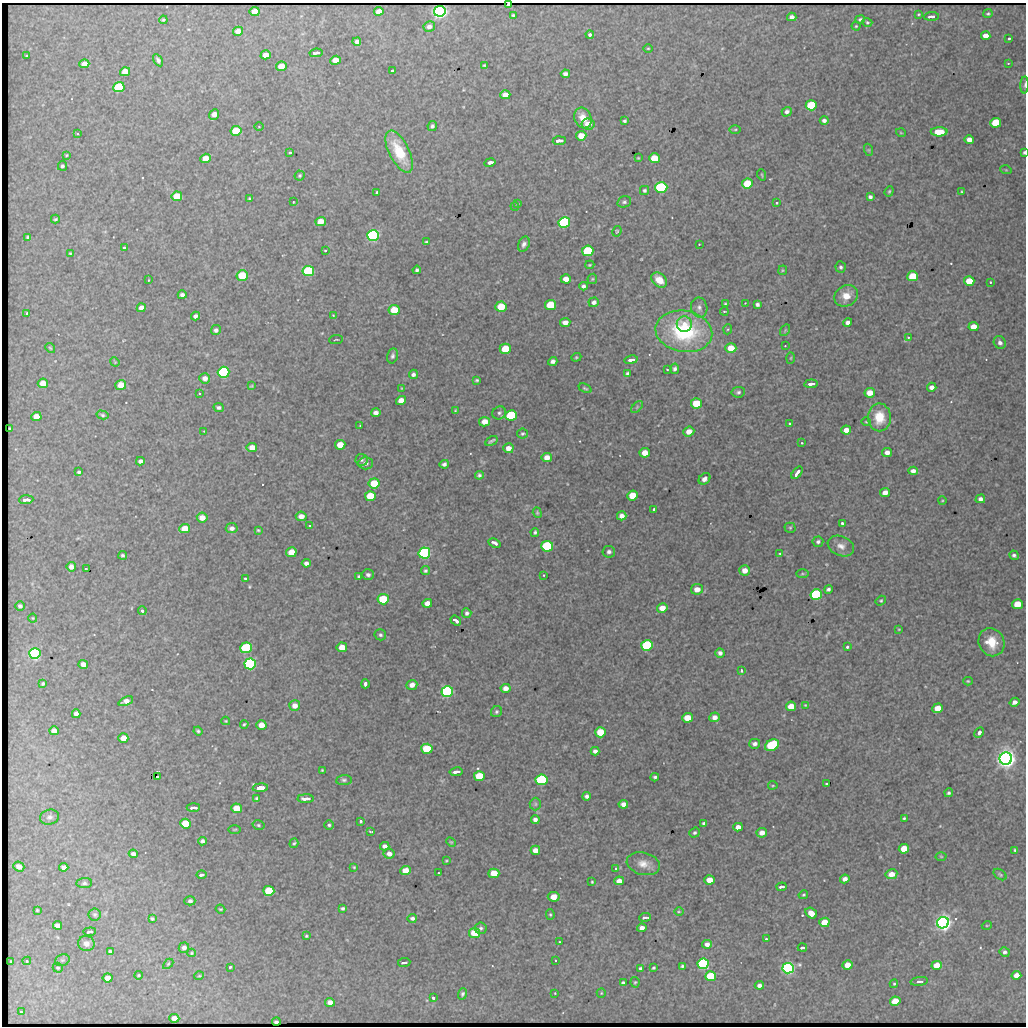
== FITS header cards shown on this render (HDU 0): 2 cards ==
NAXIS1  =                 1024 / length of data axis 1
NAXIS2  =                 1024 / length of data axis 2

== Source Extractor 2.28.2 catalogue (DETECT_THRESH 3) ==
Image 1024 x 1024 px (HDU 0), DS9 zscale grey, 1 PNG px = 1 image px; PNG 1028 x 1028 px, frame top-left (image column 1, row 1024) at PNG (2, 3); each listed source drawn as its Kron ellipse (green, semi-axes under 4 px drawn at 4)
Background 1760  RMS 9.1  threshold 27.2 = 3 sigma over >= 5 px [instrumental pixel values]
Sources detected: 415; all 415 listed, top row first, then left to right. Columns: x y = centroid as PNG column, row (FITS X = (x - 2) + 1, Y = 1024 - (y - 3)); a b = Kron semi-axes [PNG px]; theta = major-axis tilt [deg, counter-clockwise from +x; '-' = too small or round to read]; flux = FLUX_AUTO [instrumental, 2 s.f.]
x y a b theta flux
509 4 3 3 - 1800
255 11 5 4 - 8300
379 11 5 4 - 5400
440 11 6 5 - 360000
918 14 3 2 - 570
988 14 4 4 - 900
513 15 3 3 - 740
931 16 7 3 4 2200
792 17 5 4 - 2600
860 19 5 4 - 1200
163 20 4 3 - 800
867 22 5 4 - 770
429 26 6 5 - 2500
856 26 4 4 - 640
238 31 5 4 - 6400
590 35 4 4 - 1300
986 36 5 4 - 5500
1009 39 3 2 - 790
357 42 4 4 - 2200
648 48 5 3 - 590
316 53 6 3 10 2800
266 55 5 4 - 5700
27 56 3 2 - 630
158 60 6 4 -60 1500
336 60 5 4 - 8700
1008 63 3 2 - 390
84 64 5 4 - 5700
485 65 4 3 - 810
281 66 5 4 - 12000
393 71 4 4 - 1800
125 72 5 4 - 9700
565 74 4 4 - 2300
1025 85 8 3 89 1000
119 87 5 5 - 53000
505 95 5 4 - 6300
811 105 5 5 - 42000
787 112 5 4 - 1900
214 114 6 4 51 5100
583 118 11 8 -65 8100
824 120 4 4 - 1800
624 121 3 3 - 930
996 123 5 5 - 32000
588 124 6 5 - 7700
432 126 5 4 - 1500
259 127 4 3 - 560
735 129 6 4 1 900
236 131 5 5 - 23000
939 132 8 4 1 13000
901 133 5 3 - 480
77 134 4 2 - 500
581 136 5 4 - 9600
969 140 5 4 - 4800
559 141 6 3 4 3300
869 150 6 4 -71 670
290 152 3 3 - 870
399 152 23 10 -64 22000
1024 152 4 3 - 1100
66 155 3 2 - 540
206 158 5 4 - 8500
638 158 4 3 - 530
654 158 5 5 - 17000
490 162 6 3 12 2100
62 166 5 4 - 1300
1006 170 6 3 -18 580
762 175 6 3 -71 570
300 176 5 5 - 880
747 184 5 5 - 24000
661 187 6 5 - 79000
644 190 4 4 - 1300
889 191 5 4 - 840
962 192 3 3 - 700
377 193 4 3 - 1500
177 196 5 5 - 14000
870 197 4 3 - 1600
249 199 3 3 - 800
293 202 2 2 - 430
624 202 7 5 16 1400
777 203 3 3 - 620
518 204 3 3 - 720
515 206 4 3 - 840
55 219 4 3 - 830
320 222 5 4 - 7900
564 222 6 5 - 110000
617 231 5 4 - 700
373 235 6 5 - 210000
28 237 4 4 - 1200
426 242 4 3 - 840
524 244 8 5 65 2000
699 244 2 2 - 360
124 248 3 3 - 890
325 251 3 2 - 560
588 251 6 5 - 43000
70 253 3 3 - 580
590 265 4 3 - 640
841 267 6 5 - 1400
417 270 4 4 - 1300
783 270 4 4 - 640
308 271 6 5 - 68000
242 275 5 5 - 25000
913 276 5 5 - 27000
566 279 5 4 - 5000
592 279 5 5 - 740
148 280 3 2 - 340
659 280 9 6 -41 8100
969 281 5 5 - 12000
990 282 3 2 - 470
584 286 4 4 - 1600
182 295 4 4 - 1900
846 296 12 10 31 8000
594 302 5 5 - 1900
745 303 2 2 - 330
725 304 4 3 - 740
757 304 4 4 - 1500
551 305 5 5 - 25000
501 307 5 5 - 17000
699 307 10 8 -79 2500
141 308 4 4 - 3200
394 310 5 5 - 17000
724 311 4 2 - 480
27 313 4 3 - 1100
333 315 3 2 - 360
195 316 4 4 - 1800
565 322 5 4 - 4000
848 322 4 4 - 2400
684 324 8 7 - 4500
974 327 5 4 - 7900
728 329 5 3 - 620
216 330 5 5 - 1800
785 330 6 4 57 700
684 331 28 20 -10 64000
908 337 2 2 - 450
336 340 7 3 5 500
1000 343 7 6 - 2200
785 346 2 2 - 340
50 348 5 4 - 750
731 348 5 5 - 9300
505 349 5 5 - 17000
392 356 8 5 77 1400
576 357 5 4 - 760
791 358 5 3 - 570
631 360 7 3 12 2400
553 361 5 4 - 2000
115 362 5 4 - 540
667 369 3 2 - 470
675 369 5 4 - 1500
224 372 6 5 - 130000
628 373 4 4 - 1300
413 374 4 4 - 1700
205 378 5 5 - 3800
477 380 3 3 - 770
43 383 5 4 - 8600
811 384 7 3 7 3200
121 385 5 5 - 9500
251 386 4 3 - 570
932 387 5 4 - 3100
402 388 4 3 - 520
585 388 7 4 -25 810
738 392 7 5 8 1300
199 393 2 2 - 450
870 393 5 5 - 7100
401 400 5 4 - 5500
696 403 5 5 - 18000
637 407 7 4 46 950
219 408 5 4 - 1500
455 410 3 2 - 530
376 413 5 4 - 2700
499 413 7 6 - 1600
102 415 6 4 -14 1100
511 415 6 5 - 48000
36 417 5 4 - 8300
879 417 14 11 -89 15000
485 422 5 4 - 5900
866 422 5 3 - 560
789 423 3 3 - 660
360 425 2 2 - 440
10 428 3 2 - 760
846 430 5 4 - 4800
204 431 2 2 - 370
689 432 5 5 - 4700
522 434 5 5 - 960
491 441 6 3 32 1100
802 443 2 2 - 430
340 445 5 5 - 10000
252 447 5 4 - 5100
508 448 5 5 - 4000
887 452 5 4 - 3300
645 453 5 5 - 6500
547 457 5 4 - 4700
361 460 6 6 - 1200
140 461 4 4 - 1900
366 463 7 6 - 2400
444 464 4 4 - 1600
913 471 5 4 - 2500
79 472 4 3 - 1400
797 473 7 3 51 2500
479 475 4 4 - 1200
705 479 6 5 - 2900
374 483 5 5 - 15000
885 493 5 4 - 4500
632 495 5 5 - 13000
370 496 5 5 - 21000
980 499 5 4 - 2300
26 500 7 3 4 3300
942 501 4 3 - 490
654 509 3 3 - 830
537 513 5 4 - 820
301 516 5 5 - 4200
622 516 5 4 - 3100
202 518 5 5 - 5200
843 523 4 3 - 1300
309 525 3 2 - 500
232 528 6 5 - 2400
790 528 5 5 - 910
185 529 5 4 - 8400
258 530 3 3 - 720
535 532 4 4 - 1000
818 542 5 5 - 1500
494 543 6 3 -26 2100
547 546 6 5 - 90000
841 546 14 9 -23 4600
291 552 5 5 - 9000
609 552 6 6 - 1700
424 553 6 5 - 130000
780 553 3 3 - 630
123 555 4 3 - 1100
1014 555 5 4 - 1400
306 563 4 4 - 2400
71 567 4 4 - 3100
86 568 3 2 - 520
745 570 5 5 - 5000
425 571 4 4 - 1000
802 574 6 3 1 690
368 575 6 5 - 1700
544 575 4 3 - 440
359 577 4 3 - 1100
245 578 3 2 - 780
697 589 6 5 - 5100
828 589 4 4 - 1300
816 595 6 5 - 88000
383 599 5 5 - 32000
881 601 5 4 - 800
427 603 5 4 - 4100
1017 604 5 5 - 17000
20 606 5 5 - 1400
662 608 5 4 - 5200
142 611 4 4 - 1100
467 613 5 4 - 1500
33 618 4 4 - 570
456 620 6 3 -38 1900
899 629 3 2 - 430
380 635 6 5 - 1300
991 642 14 12 -63 13000
647 645 6 5 - 70000
342 647 5 5 - 8100
847 647 4 3 - 1100
246 648 6 5 - 66000
720 653 5 4 - 1900
35 654 6 5 - 190000
83 664 5 4 - 4200
250 664 6 5 - 160000
741 671 4 3 - 790
968 681 4 4 - 710
43 683 3 3 - 860
365 684 4 3 - 1600
412 685 5 5 - 3600
506 688 5 4 - 3500
447 691 6 5 - 140000
126 701 7 4 23 4100
1015 702 5 4 - 3000
805 705 3 3 - 480
295 706 5 5 - 3700
791 706 5 4 - 10000
938 708 5 4 - 12000
496 712 6 5 - 1200
76 714 4 4 - 2900
715 717 5 5 - 3300
687 718 5 5 - 11000
226 721 4 3 - 650
244 724 4 3 - 810
261 725 5 4 - 6000
54 731 5 4 - 4300
198 731 4 4 - 1100
600 732 5 5 - 16000
979 732 5 4 - 1700
123 738 5 4 - 7300
755 744 5 5 - 2100
772 745 7 5 27 67000
427 749 6 5 - 25000
595 751 4 4 - 1900
1006 759 6 6 - 620000
322 770 3 2 - 560
456 772 6 3 9 3000
479 776 5 5 - 23000
158 777 4 3 - 990
655 777 4 3 - 1200
344 780 8 5 5 1300
542 780 6 5 - 85000
826 784 3 2 - 570
773 785 5 2 - 570
260 788 7 4 5 5000
949 793 4 4 - 1200
587 796 4 4 - 2000
257 798 4 3 - 1100
306 799 8 3 1 3500
535 804 6 5 - 1200
623 804 5 4 - 3500
193 808 6 3 3 2500
236 808 5 5 - 14000
50 817 9 7 14 2100
904 818 3 3 - 800
535 819 4 4 - 2200
361 821 3 3 - 1000
704 823 4 3 - 1300
186 824 5 5 - 21000
258 825 6 4 -15 940
329 825 4 4 - 960
738 827 5 4 - 3700
235 829 6 3 1 650
370 831 4 2 - 700
695 833 5 4 - 1300
762 833 5 5 - 4800
202 841 4 4 - 1600
451 842 5 3 - 600
294 843 5 4 - 960
385 846 4 4 - 2400
904 849 5 4 - 12000
535 850 5 4 - 4200
1015 850 3 3 - 750
133 854 4 4 - 2500
389 854 5 5 - 3500
941 856 5 3 - 580
446 861 3 2 - 570
643 864 17 11 -15 6200
19 867 6 5 - 4700
64 867 4 4 - 3300
354 867 4 3 - 610
616 868 4 4 - 740
405 870 5 4 - 7900
438 873 2 2 - 370
494 873 5 5 - 13000
891 874 6 5 - 6200
201 875 5 3 - 2100
1000 875 7 4 -37 940
845 879 5 4 - 3100
710 880 5 4 - 8300
619 881 5 4 - 4000
592 882 3 3 - 600
84 883 8 5 6 1300
782 887 5 3 - 1900
269 891 5 5 - 30000
803 895 5 4 - 800
554 897 6 5 - 8800
190 901 5 4 - 1700
343 908 4 3 - 1200
221 909 5 3 - 660
37 910 3 3 - 600
679 912 4 3 - 570
811 913 6 5 - 5800
95 914 6 6 - 1200
550 915 5 4 - 800
645 917 6 3 5 1500
412 918 5 3 - 1500
152 919 4 3 - 940
824 922 5 4 - 12000
943 923 6 5 - 430000
58 925 5 4 - 3700
987 925 5 3 - 540
481 928 6 5 - 1400
642 928 4 4 - 2600
90 932 6 3 6 1600
475 933 5 5 - 17000
306 936 3 3 - 700
766 939 4 3 - 710
559 942 3 2 - 530
86 944 8 7 - 3700
707 944 5 4 - 2800
184 948 5 5 - 2500
802 948 5 3 - 1500
110 951 4 3 - 1100
1005 952 5 4 - 1700
192 953 4 4 - 600
62 960 7 5 19 1200
555 960 2 2 - 470
11 961 2 2 - 500
27 961 4 4 - 910
404 963 6 2 7 1400
168 964 6 3 45 750
703 964 6 5 - 110000
847 965 5 4 - 8200
937 965 5 4 - 10000
682 966 4 3 - 1200
230 967 3 3 - 1000
58 968 5 4 - 890
641 968 4 3 - 1400
653 968 4 3 - 880
788 968 6 5 - 230000
138 975 4 3 - 670
1016 975 5 4 - 6500
199 976 5 3 - 570
711 976 5 5 - 29000
108 978 5 4 - 6400
919 981 9 4 6 1800
623 982 4 3 - 1000
635 982 5 4 - 760
894 984 4 3 - 630
759 985 4 4 - 2400
555 993 2 2 - 430
601 993 5 4 - 670
462 994 6 4 69 1200
433 998 3 3 - 1100
895 1001 5 4 - 15000
330 1002 5 4 - 3800
21 1012 2 2 - 420
174 1018 5 4 - 7000
276 1022 4 2 - 2300
At the frame edge (FLAGS 8, measured only in part): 3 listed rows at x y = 509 4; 1025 85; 1024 152